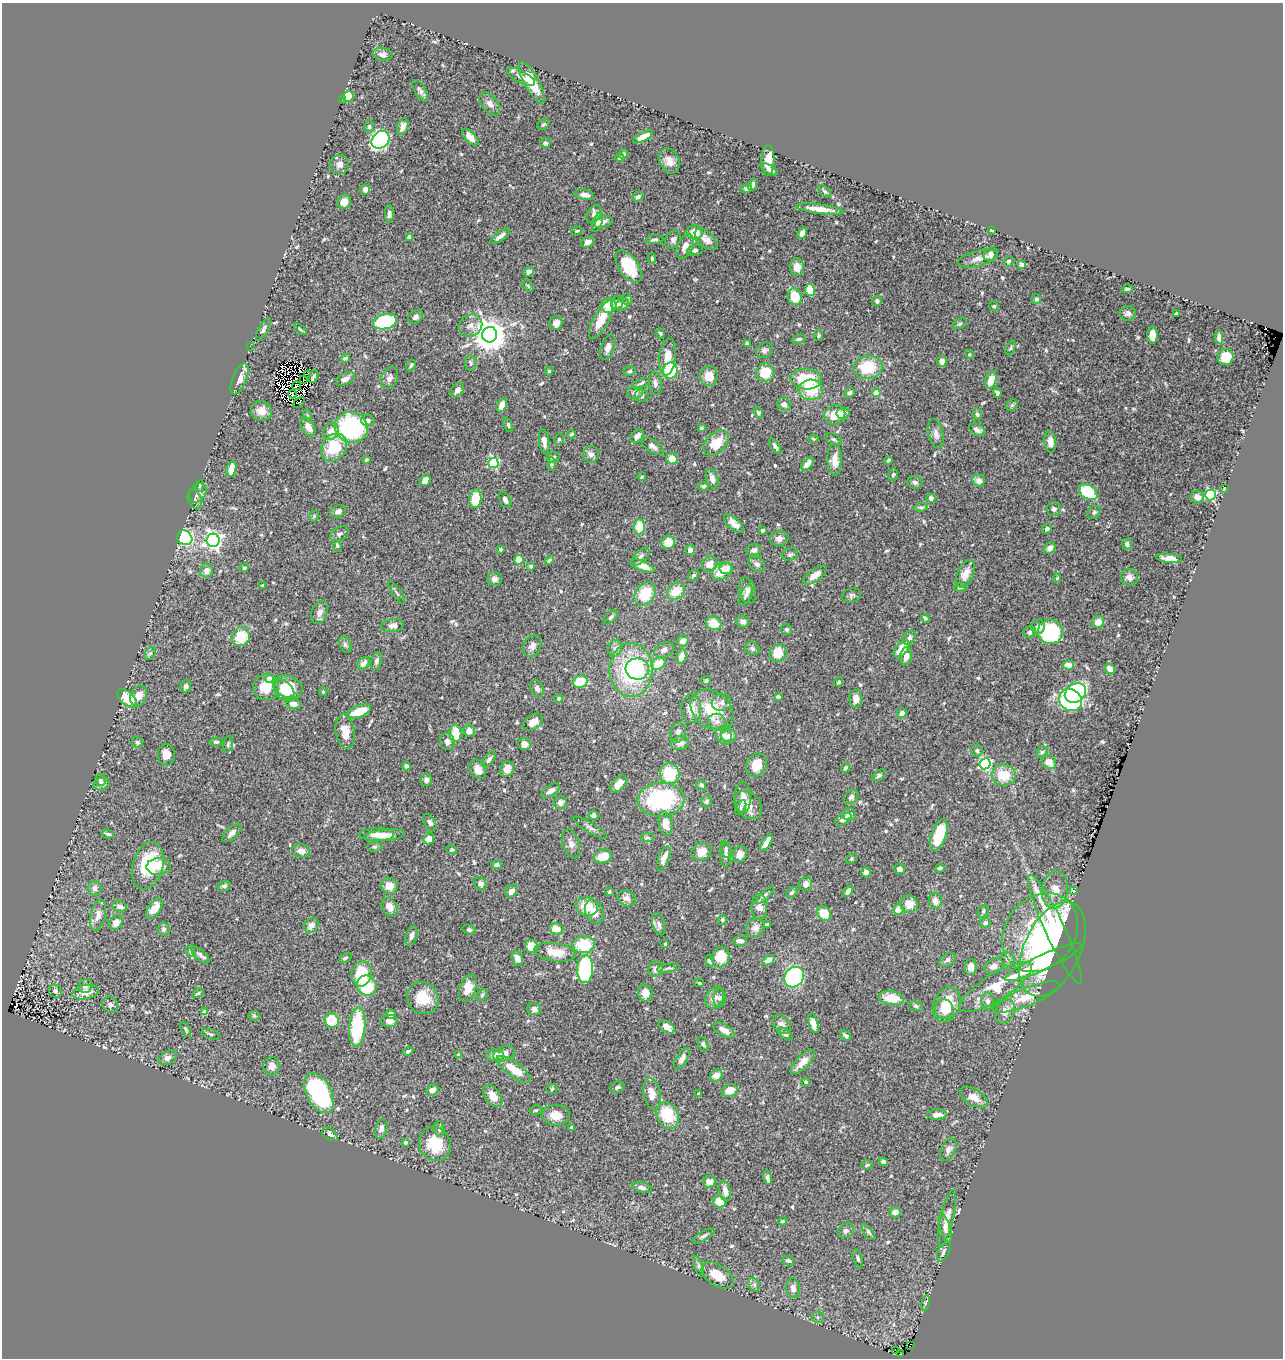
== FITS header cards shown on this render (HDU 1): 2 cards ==
NAXIS1  =                 1281
NAXIS2  =                 1356

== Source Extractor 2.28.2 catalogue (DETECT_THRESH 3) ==
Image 1281 x 1356 px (HDU 1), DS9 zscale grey, 1 PNG px = 1 image px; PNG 1285 x 1360 px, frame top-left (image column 1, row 1356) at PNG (2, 3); each listed source drawn as its Kron ellipse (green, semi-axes under 4 px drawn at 4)
Background 0.524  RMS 0.025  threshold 0.0759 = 3 sigma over >= 5 px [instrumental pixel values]
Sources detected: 630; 6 with non-positive FLUX_AUTO (blend fragments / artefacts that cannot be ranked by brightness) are neither listed nor drawn; of the other 624, the 500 brightest by FLUX_AUTO listed and drawn (124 fainter detections omitted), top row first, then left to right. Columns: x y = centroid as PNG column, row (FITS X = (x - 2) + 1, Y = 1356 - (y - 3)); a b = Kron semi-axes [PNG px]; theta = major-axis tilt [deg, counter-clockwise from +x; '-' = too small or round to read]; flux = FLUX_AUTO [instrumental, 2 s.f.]
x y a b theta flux
383 54 9 6 -9 7.3
521 77 15 6 -29 11
532 83 23 7 -61 44
420 91 12 5 -60 6
348 96 5 5 - 40
342 99 4 4 - 3
490 104 13 7 -51 10
543 124 6 5 - 2.6
403 126 9 5 69 10
369 127 6 5 - 2.8
470 137 10 5 -46 16
643 137 11 4 28 21
380 140 10 8 44 480
545 143 5 5 - 3.6
623 154 5 4 - 3.6
620 157 4 4 - 4.9
768 160 15 6 90 24
669 161 13 9 -63 15
339 165 10 9 - 9.3
769 169 9 3 -29 4.5
753 185 6 3 70 5.1
747 189 5 4 - 3.9
365 190 5 5 - 8.9
825 191 7 4 -43 3
584 195 10 5 -11 9.3
638 197 6 4 27 4.4
344 202 7 6 - 12
820 209 24 4 -7 21
389 214 8 4 90 5.8
594 214 10 6 62 6.6
603 222 10 5 14 9.2
597 223 10 5 72 4.1
991 230 3 3 - 3.2
577 231 6 4 12 2.8
695 232 8 7 - 23
802 233 6 4 59 8.6
500 236 12 4 36 6.7
409 237 4 4 - 6.2
706 239 13 7 -42 11
654 240 9 4 5 3.5
673 240 9 7 60 6.2
588 242 6 5 - 12
685 246 13 7 65 13
695 250 8 5 16 3.9
991 254 7 6 - 13
652 258 5 4 - 3
978 259 20 8 14 13
1008 261 5 5 - 4.2
1021 265 4 4 - 20
629 266 18 9 -56 81
797 267 9 7 -88 16
529 272 6 4 25 6.2
528 286 7 4 -46 2.3
1127 289 6 3 6 2.8
810 290 6 5 - 48
795 297 8 7 - 40
627 299 6 4 -77 3
1036 299 5 4 - 3.6
877 301 5 4 - 4.5
617 303 7 6 - 9.5
623 305 7 5 32 8.7
609 306 7 7 - 32
994 306 5 5 - 2.9
1128 313 8 7 - 6
1177 314 3 3 - 2.8
416 317 8 6 40 6.2
601 320 21 7 62 33
385 322 12 7 14 120
556 323 7 6 - 9.9
960 324 7 4 21 2.6
470 325 12 10 29 13
300 329 7 3 -39 2.3
263 330 12 5 62 5.6
660 333 5 4 - 2.4
490 335 8 7 - 3600
1153 335 8 5 -89 15
818 336 5 4 - 2.9
1219 338 6 4 -90 6.6
799 339 6 4 8 3.2
747 343 4 3 - 3.1
250 346 2 2 - 32
608 347 13 6 71 10
1010 348 8 4 67 2.7
764 350 9 7 36 5.3
969 354 4 4 - 2.9
668 357 18 8 83 24
1226 357 8 8 - 27
345 358 5 4 - 4.3
942 361 5 5 - 10
471 363 7 6 - 3.9
411 365 6 4 61 2.6
868 367 14 11 5 62
549 371 4 4 - 2.7
630 371 6 4 16 3.1
670 371 8 7 - 79
765 372 9 9 - 39
308 375 4 3 - 8.2
314 376 7 3 68 3.6
709 376 10 9 - 24
389 378 11 8 64 8.1
240 379 16 7 68 17
303 379 3 2 - 3.1
345 379 10 5 27 12
806 379 16 10 -4 76
991 380 9 5 70 22
641 383 10 4 22 3.6
655 383 11 6 -84 7
296 386 4 3 - 2.4
457 390 8 5 51 7.6
811 390 12 10 6 46
635 393 8 6 0 6.3
850 393 5 4 - 5
876 393 4 4 - 26
997 393 5 4 - 4
293 394 4 2 - 3.2
642 396 7 6 - 3.8
299 402 6 2 43 3
784 404 7 6 - 7.4
502 405 7 5 68 16
1012 405 6 5 - 3.1
261 411 10 9 - 16
758 412 5 4 - 3
843 413 7 5 10 12
977 414 6 5 - 3.8
835 415 10 9 - 28
308 416 6 4 -71 2.8
368 420 6 6 - 5.1
508 425 8 4 -66 2.8
308 427 10 6 -60 13
351 427 16 15 - 220
701 428 3 3 - 3.2
977 430 8 5 -27 8.6
331 431 9 7 61 17
571 434 4 3 - 2.9
936 434 15 7 -77 9.4
637 436 8 5 49 9.3
559 439 6 4 76 2.7
813 439 5 4 - 2.3
834 439 9 5 -26 3.7
544 441 12 5 -82 10
1050 442 10 6 -85 10
716 443 15 10 45 35
653 446 12 6 -32 7.4
775 446 9 3 -57 5.5
334 448 15 12 53 59
591 454 8 8 - 7.6
553 457 6 5 - 4.7
672 459 6 5 - 18
366 460 4 3 - 2.3
835 460 16 7 -87 18
888 460 3 3 - 2.9
493 463 5 5 - 170
551 464 6 4 -90 2.9
807 464 7 4 45 11
231 469 8 5 76 16
893 475 6 4 78 2.8
642 477 4 2 - 2.6
712 479 10 5 -69 10
425 480 6 5 - 13
979 481 6 6 - 11
915 482 7 6 - 5.3
200 486 6 4 76 2.5
704 486 5 4 - 4.1
1224 489 4 3 - 6.2
1088 492 10 6 -36 91
198 493 10 8 53 7.8
1210 495 5 5 - 200
1197 497 7 6 - 12
931 498 4 4 - 7.9
475 499 9 6 84 42
195 500 10 7 -68 5.1
505 500 9 5 -63 6.6
921 507 7 4 7 3
1054 509 7 7 - 5
338 511 8 6 24 5.9
1094 512 7 5 45 3.9
314 516 5 5 - 2.7
734 524 12 5 -41 12
639 527 7 5 87 36
1047 529 5 4 - 5.7
762 530 3 3 - 6
339 534 10 7 30 5.7
185 538 8 7 - 190
779 538 9 7 2 8.9
213 540 6 6 - 740
668 543 6 6 - 24
1127 544 5 5 - 4.6
337 546 6 4 -74 2.5
1050 548 6 5 - 11
500 549 3 3 - 3
690 550 5 4 - 11
754 550 7 6 - 5.7
790 554 8 6 18 4.2
640 556 11 5 45 5.8
1169 558 13 4 -5 12
519 560 5 4 - 25
549 560 5 4 - 4
710 564 8 7 - 13
757 564 9 6 -32 6.7
531 566 3 3 - 4.8
642 566 13 4 -22 21
244 568 5 4 - 3
726 569 6 5 - 19
207 571 7 6 - 9.7
722 571 11 8 28 32
965 574 14 8 64 16
693 575 6 5 - 2.7
815 575 14 6 35 15
1129 577 9 8 - 10
1057 578 5 4 - 2.3
494 579 7 7 - 7.7
263 585 3 3 - 2.6
960 587 6 4 2 2.7
676 591 10 7 38 29
747 591 13 8 -73 9.1
397 593 13 2 -55 2.9
645 594 13 9 53 51
746 595 11 5 64 5.8
852 595 9 7 14 4.6
319 612 12 7 68 9.5
611 617 9 5 45 4
925 618 4 3 - 2.9
743 622 7 5 -10 5.9
1098 622 6 6 - 15
714 623 8 6 -25 30
392 626 12 6 9 7.7
1038 627 7 6 - 10
787 629 5 5 - 3.2
1030 632 6 5 - 5.9
1050 632 12 12 - 130
241 637 10 8 53 43
909 638 8 5 51 5.6
683 641 6 5 - 14
345 644 8 5 -66 4.3
532 646 11 8 65 8.6
615 648 8 6 75 6.5
752 648 7 6 - 4.3
902 649 10 6 49 28
664 650 10 7 24 8.3
150 653 7 4 53 3.2
778 653 9 8 - 34
906 656 9 6 80 12
681 657 7 5 74 19
376 661 9 5 73 4.7
364 663 7 5 45 10
658 664 7 5 31 36
1068 665 5 4 - 20
637 669 12 10 -8 38
1110 669 5 5 - 11
631 670 27 21 -88 170
269 679 4 4 - 21
706 681 5 4 - 4.6
580 682 7 6 - 43
839 682 4 3 - 2.6
186 686 6 5 - 6.7
266 687 13 12 - 33
288 687 15 10 -20 43
537 688 9 6 -65 6
284 691 13 8 -49 27
323 692 4 4 - 2.3
1075 693 11 9 34 330
139 696 11 8 63 16
778 696 4 3 - 3.3
127 698 11 6 -42 45
559 698 4 4 - 2.9
856 699 9 6 88 12
1070 700 12 10 -32 270
721 702 10 8 15 8.5
294 704 7 5 -16 12
691 709 14 10 -87 21
712 710 23 18 -39 61
359 711 12 6 21 42
902 713 5 4 - 6.7
533 722 11 7 37 13
717 722 9 8 - 8
469 731 6 6 - 8.7
345 732 17 9 -80 21
678 732 10 7 81 6.6
455 733 8 6 -89 35
724 735 9 7 -69 8.1
729 736 8 6 0 9.4
137 742 6 5 - 3
216 742 7 4 8 3.3
447 742 8 7 - 9
680 743 8 7 - 11
228 744 8 4 77 3
524 744 6 6 - 12
977 750 6 5 - 3.8
1042 752 6 5 - 2.9
166 755 11 8 -88 17
489 759 9 4 53 5.1
1049 762 8 6 -45 19
985 764 5 5 - 210
756 765 12 9 65 29
406 766 4 4 - 4.8
845 768 5 4 - 4.6
478 769 10 7 -63 13
507 769 8 6 67 16
670 774 10 10 - 57
879 775 7 5 38 3.6
1004 775 12 10 -9 41
100 780 6 5 - 2.5
426 780 6 5 - 5.9
102 784 8 6 16 5.3
618 784 10 6 48 19
701 785 5 4 - 3.6
551 791 10 5 33 8.8
743 797 16 8 -89 14
851 797 8 6 44 4.6
661 800 23 17 4 170
706 801 6 5 - 4.7
560 803 7 6 - 10
748 805 16 11 -46 22
741 807 8 4 61 3.3
849 814 7 5 12 6.6
594 815 5 4 - 6.4
843 819 9 5 27 8.7
430 822 9 5 -58 5.7
666 823 12 7 -81 19
590 828 19 5 -31 7.1
232 833 12 5 44 9.1
108 834 6 4 -15 4.4
376 835 17 6 -1 16
385 835 20 5 6 23
939 835 16 7 71 58
647 837 7 4 0 2.9
429 839 5 5 - 17
766 843 9 4 57 18
571 844 15 8 -72 9.8
374 847 7 5 -1 3.7
726 849 8 5 -80 3.3
452 850 5 4 - 2.5
301 851 9 6 -12 9.4
701 852 10 8 25 17
740 854 8 7 - 16
726 855 11 5 89 5.5
603 856 9 6 19 24
664 858 12 5 68 15
852 859 5 4 - 2.4
496 864 5 4 - 5.4
148 866 24 15 74 86
159 867 12 8 2 21
940 868 5 4 - 4.4
900 869 5 5 - 7.5
866 872 5 5 - 7
480 884 7 5 -59 7.7
806 884 7 6 - 7.4
224 886 6 5 - 3.3
389 886 8 7 - 18
95 888 7 6 - 7.8
1055 890 19 13 81 24
1073 890 3 2 - 3
512 891 7 5 52 10
848 891 6 4 52 7.6
609 892 4 3 - 2.5
792 892 6 4 35 4.1
765 895 11 4 42 4
627 898 9 7 -25 8.9
935 901 8 6 -84 10
909 904 9 8 - 20
587 906 11 9 -18 32
120 907 7 5 -25 9.4
390 907 10 7 -60 13
759 907 13 7 -89 12
154 908 11 6 55 25
898 909 5 5 - 15
983 911 7 5 70 2.7
594 912 13 9 -67 16
824 914 8 6 -46 31
98 915 16 7 77 12
722 920 5 4 - 3
116 923 7 6 - 13
985 923 5 5 - 5.5
659 924 11 6 -72 7
768 924 4 3 - 2.8
311 925 8 6 50 9.9
755 928 10 8 43 11
164 929 6 5 - 4
556 929 7 5 -10 23
1055 929 59 10 -65 160
469 930 6 5 - 4
1040 933 42 34 51 180
411 936 10 5 70 7.6
740 941 7 5 1 6.4
665 944 3 3 - 2.9
584 945 11 8 3 61
531 946 7 6 - 32
1052 949 50 28 65 420
190 951 6 4 -68 3.2
555 952 21 9 -8 32
200 955 11 5 -42 5.3
721 957 10 9 - 35
345 958 7 4 29 3.4
517 959 7 5 -72 11
1008 959 7 6 - 5.3
768 960 6 4 34 16
948 960 9 6 35 5.8
710 961 6 4 -67 4.1
1043 962 42 8 25 120
994 966 10 7 23 9.9
971 967 8 6 88 9.6
668 968 11 4 7 3.5
585 969 14 8 87 190
655 969 8 7 - 5.8
362 974 13 10 80 72
794 977 11 9 53 220
699 983 5 4 - 2.3
85 986 7 7 - 7.2
367 986 10 9 - 71
996 987 42 13 33 63
468 988 14 8 72 23
55 991 6 6 - 6.7
86 992 13 7 10 20
198 993 6 4 29 2.5
645 993 8 7 - 13
482 995 6 5 - 2.9
1026 997 35 9 21 38
423 998 16 15 - 40
715 998 11 8 59 14
720 998 9 6 86 4.6
891 998 12 7 -7 32
988 1001 9 6 -85 6.6
947 1004 18 13 68 54
110 1005 8 7 - 5.1
916 1006 7 5 -11 3.3
534 1009 7 6 - 6.3
944 1009 10 9 - 21
1005 1011 13 9 63 14
204 1012 4 4 - 24
391 1014 5 4 - 6.2
254 1016 5 5 - 2.4
332 1020 7 7 - 54
389 1021 8 6 0 9.4
813 1023 10 4 -73 15
781 1024 11 8 -44 8
357 1027 19 8 85 100
667 1027 9 5 -35 11
186 1029 8 3 -63 2.8
724 1030 12 5 -31 11
211 1034 9 5 -18 3.7
785 1034 8 4 -37 4.5
846 1036 6 4 -42 4.4
703 1044 7 4 -69 3.5
408 1051 5 4 - 4.1
504 1054 11 7 20 13
458 1055 4 3 - 3.1
495 1055 9 6 4 9.4
168 1058 10 6 29 8.4
682 1059 12 5 59 9.2
803 1062 16 6 45 19
272 1066 9 8 - 11
514 1069 21 7 -36 36
716 1076 6 5 - 12
806 1082 4 4 - 2.9
617 1087 7 5 24 4.4
552 1089 5 5 - 2.5
432 1090 6 5 - 13
730 1090 8 6 17 22
319 1093 22 12 -62 260
652 1094 16 8 -78 16
699 1094 4 3 - 3
493 1096 12 7 -52 18
974 1097 15 8 -30 17
536 1110 6 4 14 2.7
556 1115 14 10 -4 20
668 1115 14 10 -63 62
937 1115 9 5 2 13
571 1127 3 3 - 3.1
381 1129 10 6 75 6.8
439 1129 8 5 -84 4.6
330 1134 9 5 -38 6.3
406 1142 4 4 - 4.6
435 1144 17 15 -65 52
948 1150 12 7 62 8.2
883 1162 4 3 - 5.5
867 1165 6 4 18 2.5
767 1178 7 4 -79 5.7
709 1182 6 5 - 13
642 1188 10 5 -14 6
725 1191 10 5 -79 11
720 1202 6 5 - 32
895 1212 6 5 - 8.9
947 1218 29 6 77 18
782 1221 5 4 - 2.8
945 1228 14 5 -73 8.3
846 1231 8 6 34 5.2
868 1232 9 4 -53 3.8
703 1236 12 4 29 4.8
944 1251 11 5 63 7.3
858 1258 9 4 -73 4
788 1261 6 4 -15 3.9
699 1266 11 4 -71 4.1
718 1275 18 10 -34 31
754 1285 7 5 -69 4
793 1288 10 6 -79 8.6
926 1303 8 4 80 2.9
817 1317 6 5 - 3.3
910 1346 3 2 - 7.7
896 1350 2 2 - 120
900 1354 3 2 - 2.6
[124 fainter detections neither listed nor drawn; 6 non-positive-flux detections neither listed nor drawn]